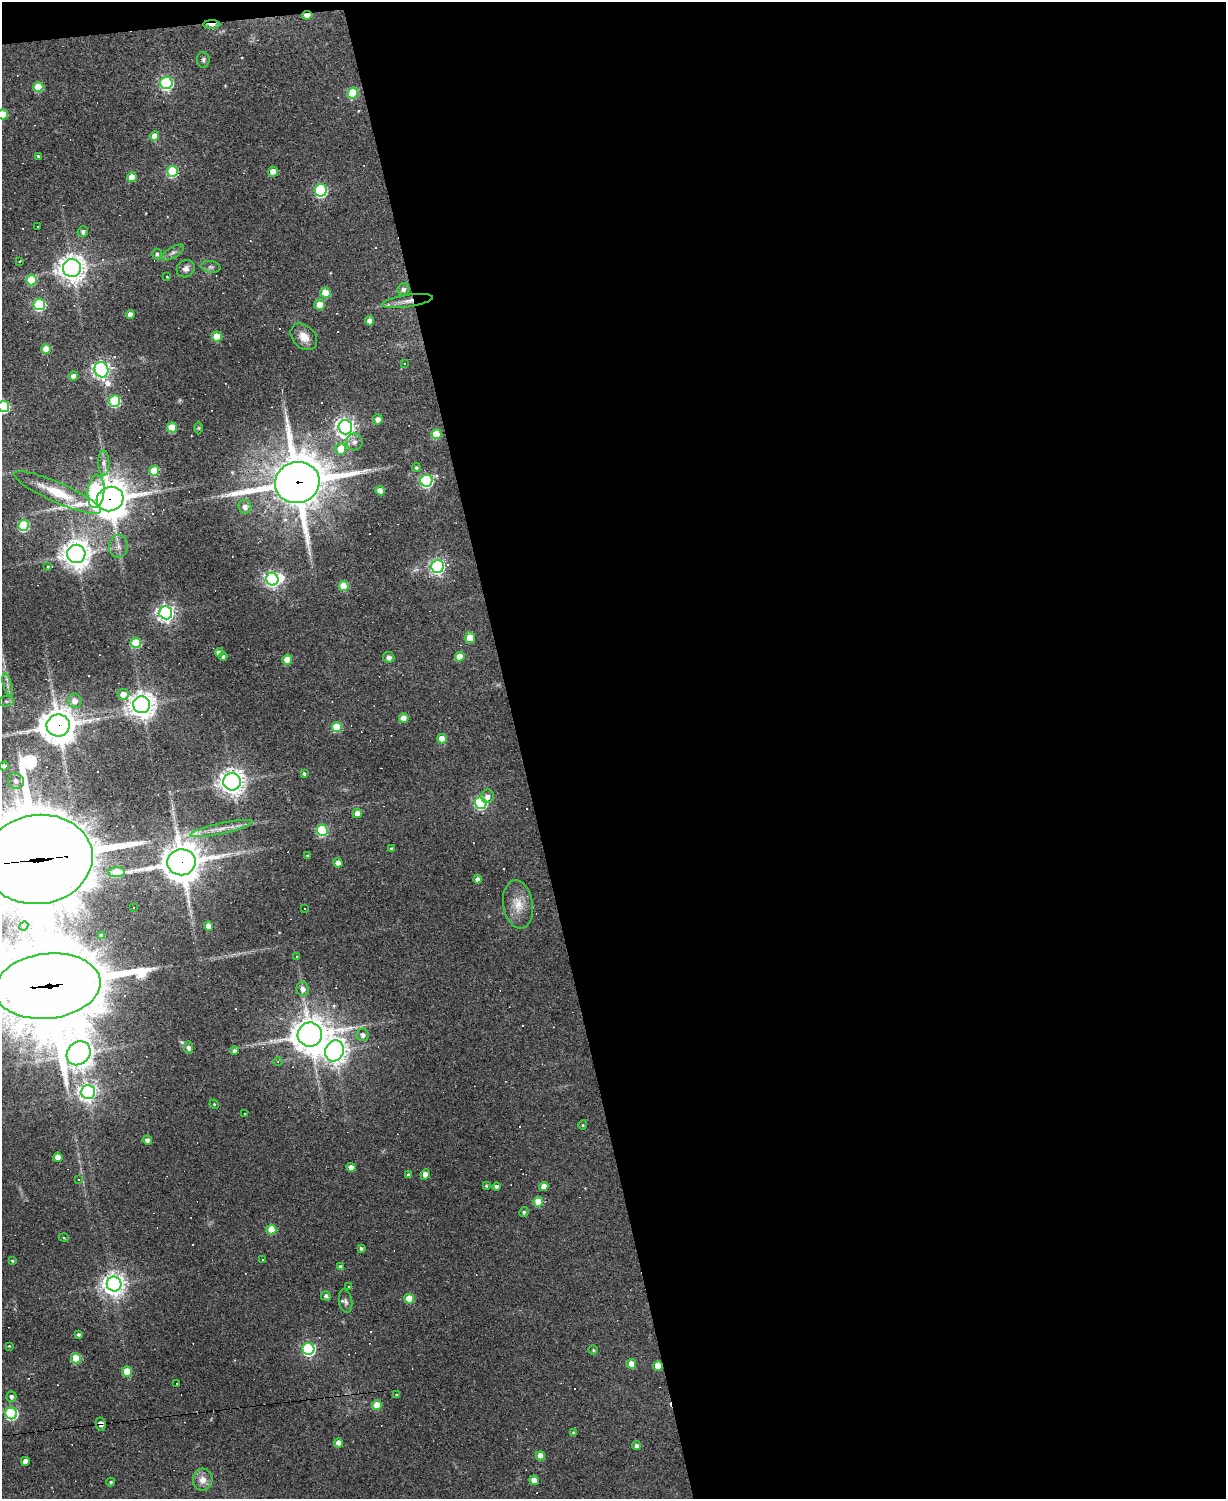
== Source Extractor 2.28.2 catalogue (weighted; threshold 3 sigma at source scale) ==
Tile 4 of 4 x 3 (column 4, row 1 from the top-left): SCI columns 3672-4895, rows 3128-4624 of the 4895 x 4870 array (HDU 1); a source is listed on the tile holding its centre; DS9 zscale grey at full resolution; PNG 1228 x 1501 px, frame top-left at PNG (2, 2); each listed source drawn as its Kron ellipse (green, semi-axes under 4 px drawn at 4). Shown black and unused: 58% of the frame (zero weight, under 2 of 3 exposures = <1% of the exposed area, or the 3 px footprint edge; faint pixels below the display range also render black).
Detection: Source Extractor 2.28.2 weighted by HDU 2 'WHT'; one run over the whole footprint, this tile lists its part. Background 0.0632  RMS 0.0059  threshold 0.0265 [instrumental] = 3 sigma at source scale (4.5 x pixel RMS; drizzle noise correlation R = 1.50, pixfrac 1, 0.05/0.05 arcsec/px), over >= 5 px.
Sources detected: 197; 1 inside a brighter object's white glare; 36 cosmic-ray / hot-pixel residue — neither listed nor drawn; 1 inside a brighter listed object's ellipse — not listed separately; the other 159 listed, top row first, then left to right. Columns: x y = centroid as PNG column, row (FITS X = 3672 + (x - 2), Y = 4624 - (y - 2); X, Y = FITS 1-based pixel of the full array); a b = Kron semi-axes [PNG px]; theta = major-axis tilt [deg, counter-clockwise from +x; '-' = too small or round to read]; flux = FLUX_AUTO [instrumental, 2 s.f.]
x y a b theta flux
307 15 5 4 - 5.4
212 24 8 4 0 7.2
203 60 8 6 -86 1.5
166 83 6 6 - 100
38 87 5 5 - 20
353 93 5 5 - 28
3 114 5 5 - 13
154 136 5 4 - 5.8
38 156 3 3 - 0.69
172 171 5 5 - 41
273 172 5 4 - 8.4
132 177 5 4 - 11
321 190 6 6 - 78
38 227 2 2 - 0.53
83 232 5 5 - 1.8
173 253 12 5 32 2
157 254 5 5 - 1.4
20 261 3 3 - 1.3
211 267 9 6 -10 1.6
72 268 9 9 - 560
186 269 9 8 - 3
167 277 4 2 - 0.44
31 280 5 5 - 24
403 289 6 6 - 2.2
325 293 5 5 - 18
407 301 25 6 9 5.7
39 304 6 6 - 64
320 305 5 5 - 8.6
130 314 4 4 - 5
370 321 5 4 - 3.7
217 337 5 5 - 16
304 337 15 11 -45 6
46 349 5 4 - 14
404 363 2 2 - 0.47
101 370 8 6 -66 240
74 376 4 4 - 4
114 401 6 5 - 45
3 407 5 5 - 55
378 419 5 5 - 3.8
172 427 5 5 - 22
345 427 7 7 - 300
199 428 6 4 90 0.67
436 434 5 5 - 23
354 442 8 8 - 3.1
341 449 6 5 - 13
104 463 13 5 -88 2.9
416 468 4 4 - 1.1
154 471 5 5 - 21
426 481 6 6 - 93
297 483 22 20 20 2600
96 491 16 8 84 84
380 491 5 4 - 5.5
57 492 47 10 -24 18
110 499 13 12 - 1400
245 507 7 6 - 4.1
23 525 5 5 - 48
118 546 11 9 87 4.1
76 554 9 9 - 660
437 566 6 6 - 150
48 567 4 3 - 0.67
272 579 6 6 - 170
344 586 5 5 - 20
166 613 6 6 - 230
470 638 5 5 - 13
136 643 5 5 - 31
219 652 4 4 - 3.4
223 657 4 4 - 1.7
389 657 5 5 - 3
460 657 5 5 - 9.6
287 660 5 5 - 11
8 685 12 4 -75 2.1
123 694 5 5 - 5.7
6 701 7 5 5 1.4
75 701 7 7 - 4.5
142 705 8 8 - 620
404 718 5 4 - 8
58 725 11 11 - 1200
337 727 5 5 - 26
442 739 5 4 - 9.2
4 766 4 4 - 2.3
304 774 4 3 - 0.95
16 781 8 7 - 3.1
232 782 9 8 - 470
487 796 7 6 - 3.1
480 803 6 6 - 80
357 813 5 4 - 6.7
221 829 32 5 12 7.2
322 830 5 5 - 53
392 849 4 3 - 1.8
308 856 4 3 - 1.1
38 859 54 44 8 13000
181 862 14 13 - 1600
338 863 4 4 - 4.9
116 872 8 5 3 23
478 879 4 4 - 2.2
518 904 24 15 -80 9.9
133 908 2 2 - 0.61
305 909 3 3 - 0.5
24 926 4 4 - 0.96
208 926 4 4 - 5.7
102 935 3 3 - 1.3
296 957 3 3 - 0.83
48 986 53 32 6 11000
303 989 7 6 - 3.3
310 1035 12 12 - 1100
363 1035 6 6 - 2.4
188 1048 6 4 -82 2.3
234 1051 4 4 - 1.4
334 1051 11 9 66 480
79 1053 13 11 47 630
278 1062 5 3 - 0.61
88 1092 7 7 - 240
214 1104 5 4 - 0.55
244 1114 3 3 - 0.63
583 1125 4 4 - 0.66
147 1140 4 4 - 2.3
58 1157 4 4 - 6.2
351 1167 4 4 - 5.8
425 1174 5 4 - 4.3
409 1175 4 4 - 1.7
79 1179 4 3 - 0.51
486 1186 3 3 - 0.77
496 1186 4 4 - 1.6
544 1186 4 4 - 5.8
538 1202 5 5 - 17
524 1212 5 4 - 1.3
271 1229 5 5 - 17
64 1238 5 3 - 0.48
361 1248 4 4 - 1.2
263 1260 3 2 - 0.38
12 1261 4 3 - 0.66
341 1267 4 4 - 2.3
114 1284 7 7 - 430
349 1287 4 2 - 0.43
326 1296 5 4 - 1.6
409 1299 5 5 - 16
345 1301 12 6 -80 2.2
78 1335 4 3 - 1
9 1346 3 3 - 0.44
308 1349 6 6 - 110
593 1350 4 4 - 0.79
76 1358 5 5 - 24
631 1364 5 4 - 9.7
658 1366 5 4 - 12
127 1372 5 5 - 15
177 1383 3 2 - 0.43
397 1395 4 4 - 0.6
11 1397 5 5 - 1.8
377 1405 5 5 - 13
11 1413 6 6 - 84
101 1424 7 5 -79 2.5
574 1433 4 4 - 1.6
339 1443 4 4 - 5.8
636 1446 4 4 - 2.1
540 1456 5 4 - 7.1
25 1461 4 4 - 3.3
203 1480 11 9 87 5.2
534 1480 5 4 - 4
111 1482 4 4 - 0.74
Overlapping masked pixels (flux is a lower limit): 11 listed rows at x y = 307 15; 212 24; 407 301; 297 483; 110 499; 58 725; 38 859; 181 862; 48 986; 658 1366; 101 1424
Isophote crosses this tile's border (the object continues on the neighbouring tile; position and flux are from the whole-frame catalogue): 4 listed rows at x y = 3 114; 3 407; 38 859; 48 986